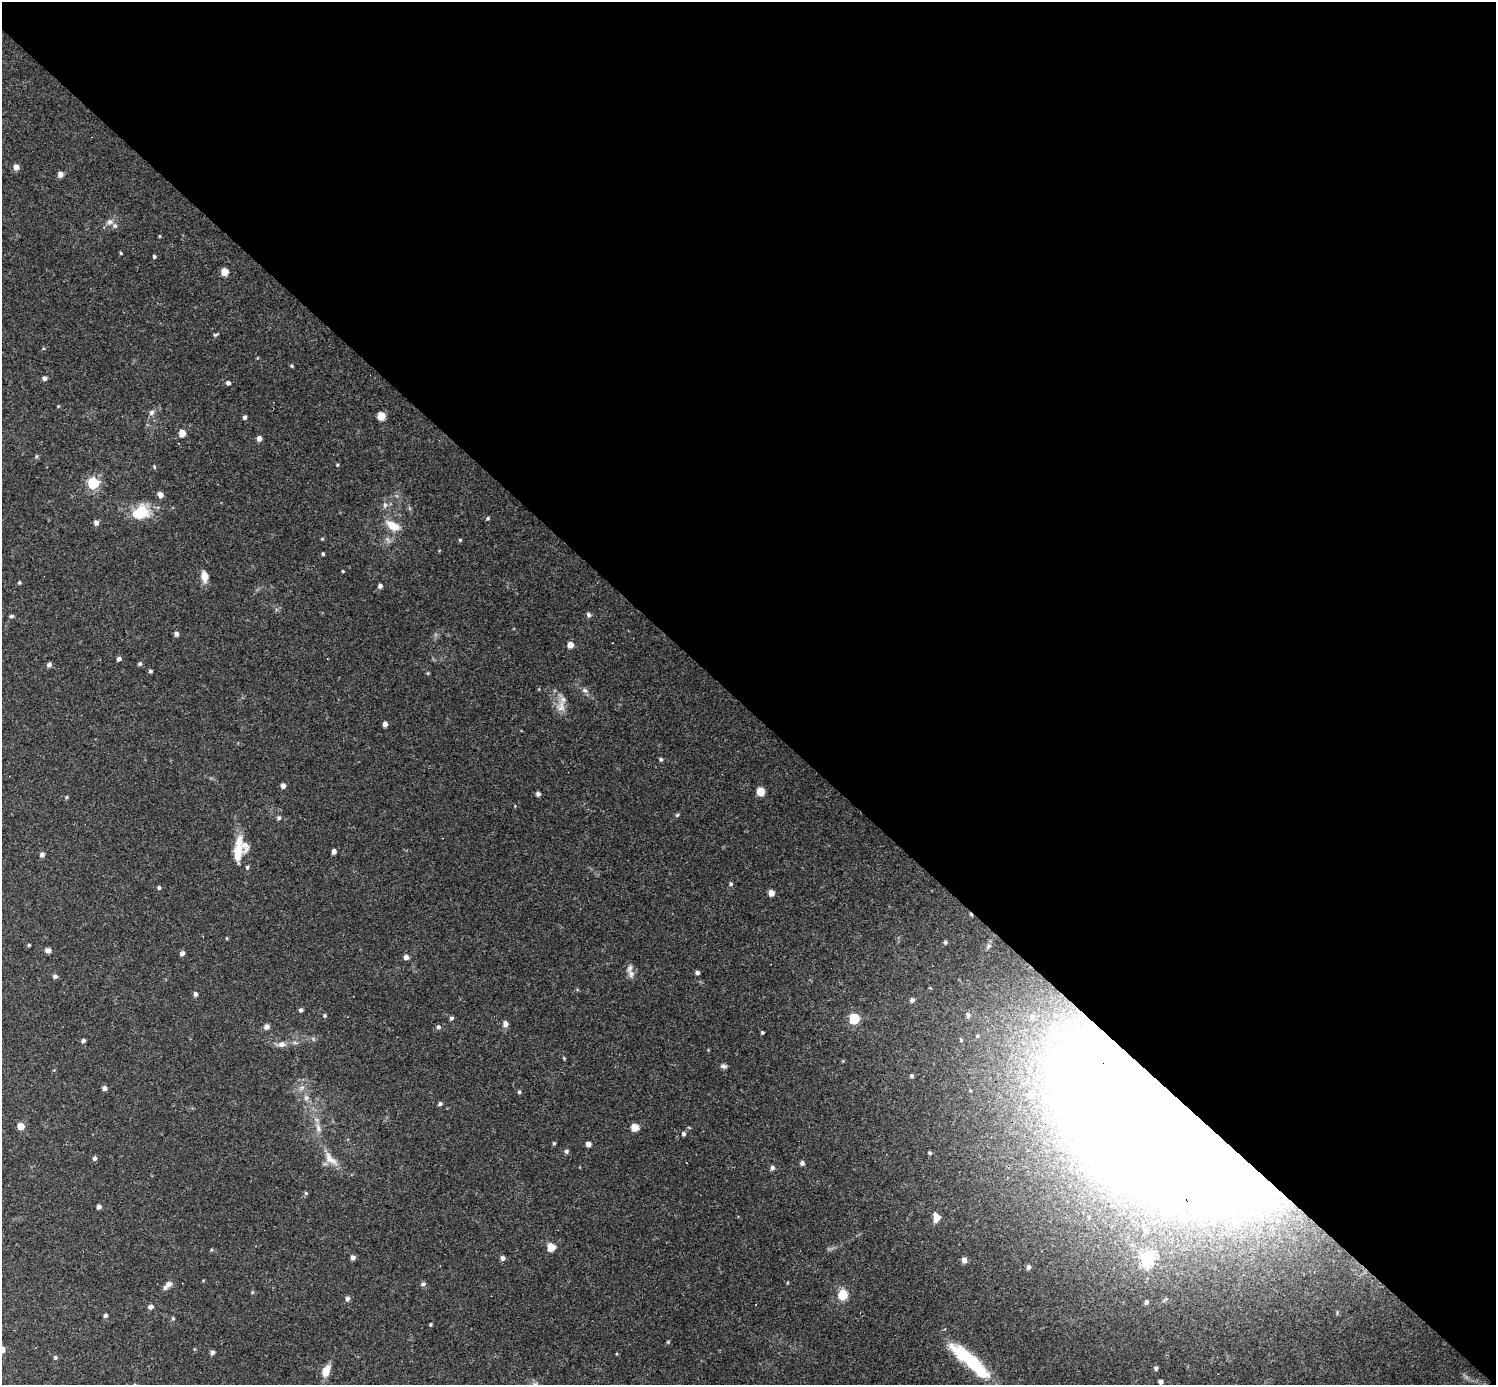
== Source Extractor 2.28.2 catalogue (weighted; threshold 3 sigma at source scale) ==
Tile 8 of 4 x 4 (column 4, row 2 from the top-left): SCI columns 4481-5974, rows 3059-4441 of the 5974 x 5974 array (HDU 1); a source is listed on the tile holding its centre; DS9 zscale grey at full resolution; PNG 1498 x 1387 px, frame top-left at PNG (2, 2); no overlay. Shown black and unused: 51% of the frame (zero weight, under 3 of 4 exposures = <1% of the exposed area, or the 3 px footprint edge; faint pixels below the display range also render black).
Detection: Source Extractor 2.28.2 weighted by HDU 2 'WHT'; one run over the whole footprint, this tile lists its part. Background 0.0462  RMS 0.0027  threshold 0.012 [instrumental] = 3 sigma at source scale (4.5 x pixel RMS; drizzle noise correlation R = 1.50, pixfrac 1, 0.05/0.05 arcsec/px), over >= 5 px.
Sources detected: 141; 3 inside a brighter object's white glare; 4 cosmic-ray / hot-pixel residue — not listed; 6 inside a brighter listed object's ellipse — not listed separately; the other 128 listed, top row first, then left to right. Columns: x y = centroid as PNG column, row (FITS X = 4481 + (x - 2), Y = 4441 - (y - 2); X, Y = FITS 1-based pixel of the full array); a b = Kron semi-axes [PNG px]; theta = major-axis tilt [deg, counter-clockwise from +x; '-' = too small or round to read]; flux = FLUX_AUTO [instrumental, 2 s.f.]
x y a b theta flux
16 167 6 5 - 1.8
60 174 5 5 - 1.4
110 222 8 7 - 0.98
160 236 5 3 - 0.22
121 253 4 3 - 0.3
154 257 4 4 - 0.41
224 272 5 5 - 3.8
215 335 6 4 17 0.36
292 366 5 4 - 0.35
44 378 5 5 - 0.82
228 383 5 5 - 0.68
151 412 8 6 46 0.89
381 416 6 5 - 4.4
245 417 5 4 - 0.59
182 433 5 5 - 4.8
259 438 5 5 - 1.1
337 465 4 4 - 0.26
154 467 5 4 - 0.31
93 483 6 5 - 31
160 495 6 5 - 1.4
385 505 8 6 78 0.79
142 513 20 15 64 7.3
488 518 5 4 - 0.36
96 523 6 5 - 0.9
393 525 18 9 -30 4.2
460 540 4 4 - 0.28
323 554 4 3 - 0.33
343 571 3 3 - 0.26
204 576 13 7 -83 2.5
19 583 4 4 - 0.38
380 586 5 5 - 0.79
588 615 6 5 - 0.64
11 616 6 4 10 0.45
176 634 5 5 - 0.84
570 645 5 5 - 2.3
119 659 5 4 - 0.76
140 664 5 4 - 0.5
49 665 5 4 - 0.98
150 671 4 4 - 0.52
585 690 9 6 -46 0.81
561 707 19 11 84 2.7
385 724 5 4 - 1.3
661 759 5 4 - 0.45
283 786 5 4 - 1.3
760 791 6 6 - 4.2
538 794 5 5 - 0.76
66 797 6 4 87 0.29
677 815 5 4 - 0.35
279 818 6 5 - 0.54
238 849 17 12 -84 3.7
334 851 4 4 - 1.3
42 854 6 5 - 0.7
247 867 5 4 - 0.43
731 884 5 5 - 0.45
159 888 5 4 - 0.5
771 893 5 5 - 2.6
945 942 5 5 - 0.45
29 945 4 3 - 0.35
48 950 7 5 -10 1.2
182 953 5 5 - 0.95
406 957 5 5 - 1.3
697 973 5 4 - 0.66
631 974 13 8 -86 1.6
55 976 5 5 - 0.76
195 994 5 4 - 0.74
912 1000 5 5 - 0.83
301 1010 4 4 - 0.64
325 1015 5 5 - 0.35
968 1015 7 5 -73 0.7
1032 1017 5 4 - 0.44
451 1018 5 4 - 0.52
854 1019 6 5 - 21
505 1024 6 6 - 1.5
267 1026 6 5 - 1.2
438 1027 5 5 - 0.64
1053 1027 5 5 - 2.4
762 1033 4 3 - 0.34
977 1036 5 4 - 0.35
83 1040 4 4 - 0.72
961 1040 5 4 - 0.34
282 1044 9 7 8 1.4
564 1058 5 4 - 0.26
723 1066 8 5 -7 0.75
912 1076 5 5 - 0.52
104 1088 5 5 - 0.92
519 1092 5 4 - 0.43
1031 1094 7 6 - 1.9
306 1098 8 6 90 0.89
440 1104 5 4 - 0.56
1164 1121 141 61 -40 1900
21 1126 6 5 - 2.7
635 1127 5 5 - 3.9
318 1128 14 7 -72 1.7
683 1134 5 4 - 0.64
554 1143 4 3 - 0.35
588 1144 4 4 - 1.5
566 1151 6 6 - 0.5
930 1153 4 4 - 0.4
94 1158 6 5 - 0.65
330 1159 25 11 -45 3.4
802 1163 5 4 - 0.83
772 1168 5 5 - 0.81
306 1193 5 5 - 0.42
99 1207 4 4 - 1.1
937 1218 11 7 50 1.4
1146 1231 6 5 - 0.86
551 1247 5 5 - 7.6
353 1257 4 4 - 1.3
503 1258 4 4 - 1.3
1147 1259 6 6 - 59
964 1260 6 5 - 1.4
1028 1267 6 5 - 0.86
169 1284 10 7 36 1.1
423 1284 6 5 - 0.67
843 1295 6 5 - 8.8
347 1299 6 5 - 0.95
1146 1302 4 4 - 0.72
150 1307 6 5 - 1.1
105 1315 5 4 - 0.74
173 1318 5 4 - 0.38
430 1324 4 3 - 0.32
668 1342 5 3 - 0.25
212 1352 5 5 - 0.93
55 1357 5 5 - 0.5
966 1357 36 18 -39 11
1156 1368 5 5 - 0.6
326 1370 14 8 65 3.1
1161 1382 4 4 - 1
Overlapping masked pixels (flux is a lower limit): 1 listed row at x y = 1164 1121